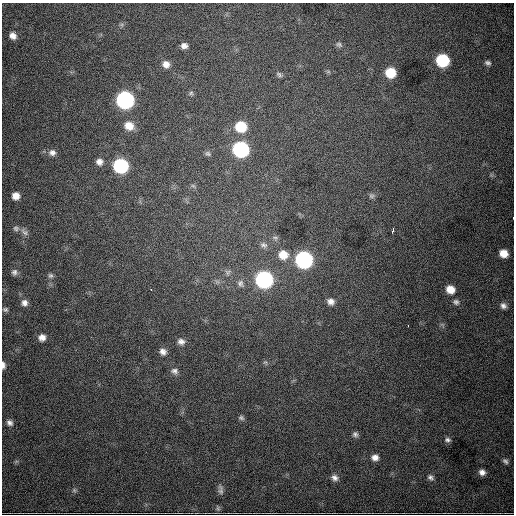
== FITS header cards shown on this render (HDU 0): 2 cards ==
NAXIS1  =                  512
NAXIS2  =                  512

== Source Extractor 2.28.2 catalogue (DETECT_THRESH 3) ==
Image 512 x 512 px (HDU 0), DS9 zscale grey, 1 PNG px = 1 image px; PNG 516 x 516 px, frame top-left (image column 1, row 512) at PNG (2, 3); no overlay
Background 3130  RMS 53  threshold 159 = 3 sigma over >= 5 px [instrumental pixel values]
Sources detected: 59; all 59 listed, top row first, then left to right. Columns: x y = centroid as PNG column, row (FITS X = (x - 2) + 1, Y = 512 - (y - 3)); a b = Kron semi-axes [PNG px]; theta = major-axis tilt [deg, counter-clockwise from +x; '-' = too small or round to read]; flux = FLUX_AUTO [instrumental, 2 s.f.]
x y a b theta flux
13 36 8 6 -46 2.2e+04
339 44 9 6 -26 8.9e+03
184 46 8 7 - 1.7e+04
442 60 9 8 - 2.7e+05
488 63 7 6 - 9.4e+03
166 64 9 8 - 2.4e+04
390 73 8 8 - 9.6e+04
279 74 9 5 -39 7.6e+03
191 93 6 6 - 7.0e+03
125 100 10 9 - 1.1e+06
129 126 11 9 -24 4.5e+04
241 127 9 9 - 1.3e+05
241 149 9 9 - 7.1e+05
52 153 10 8 -18 1.7e+04
208 154 8 6 -25 8.8e+03
99 162 9 8 - 1.9e+04
121 166 9 9 - 4.7e+05
193 186 6 4 -19 5.6e+03
16 196 7 7 - 2.9e+04
371 196 8 7 - 9.6e+03
513 218 3 2 - 3.6e+03
16 228 9 7 -17 1.1e+04
393 231 5 3 - 8.2e+03
24 232 13 6 -45 1.4e+04
275 238 7 6 - 8.4e+03
264 245 11 8 -16 1.5e+04
503 253 7 7 - 4.2e+04
283 255 12 11 - 5.3e+04
304 260 10 9 - 9.0e+05
14 272 8 7 - 1.1e+04
50 275 7 7 - 8.7e+03
264 279 10 9 - 8.8e+05
240 283 9 8 - 1.3e+04
450 289 9 8 - 4.2e+04
151 290 3 3 - 2.6e+03
331 302 10 9 - 2.0e+04
456 302 9 8 - 1.2e+04
24 303 8 8 - 1.7e+04
503 306 8 7 - 1.5e+04
5 309 7 5 -22 6.9e+03
408 325 2 2 - 3.2e+03
42 337 8 7 - 2.2e+04
181 342 9 8 - 1.7e+04
163 352 8 7 - 1.8e+04
265 362 7 4 -17 5.6e+03
3 365 7 4 -87 1.4e+04
175 371 10 8 -18 1.4e+04
241 418 7 6 - 8.2e+03
10 423 8 6 -43 1.3e+04
355 434 7 7 - 1.1e+04
447 440 8 6 -12 1.0e+04
375 457 9 7 -2 2.0e+04
505 461 8 6 -45 1.0e+04
482 472 7 7 - 1.9e+04
430 477 9 7 -39 1.1e+04
335 478 9 8 - 1.7e+04
74 490 6 5 - 6.0e+03
221 490 14 7 -88 1.5e+04
218 508 8 6 -70 7.2e+03
At the frame edge (FLAGS 8, measured only in part): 2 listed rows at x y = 513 218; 3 365